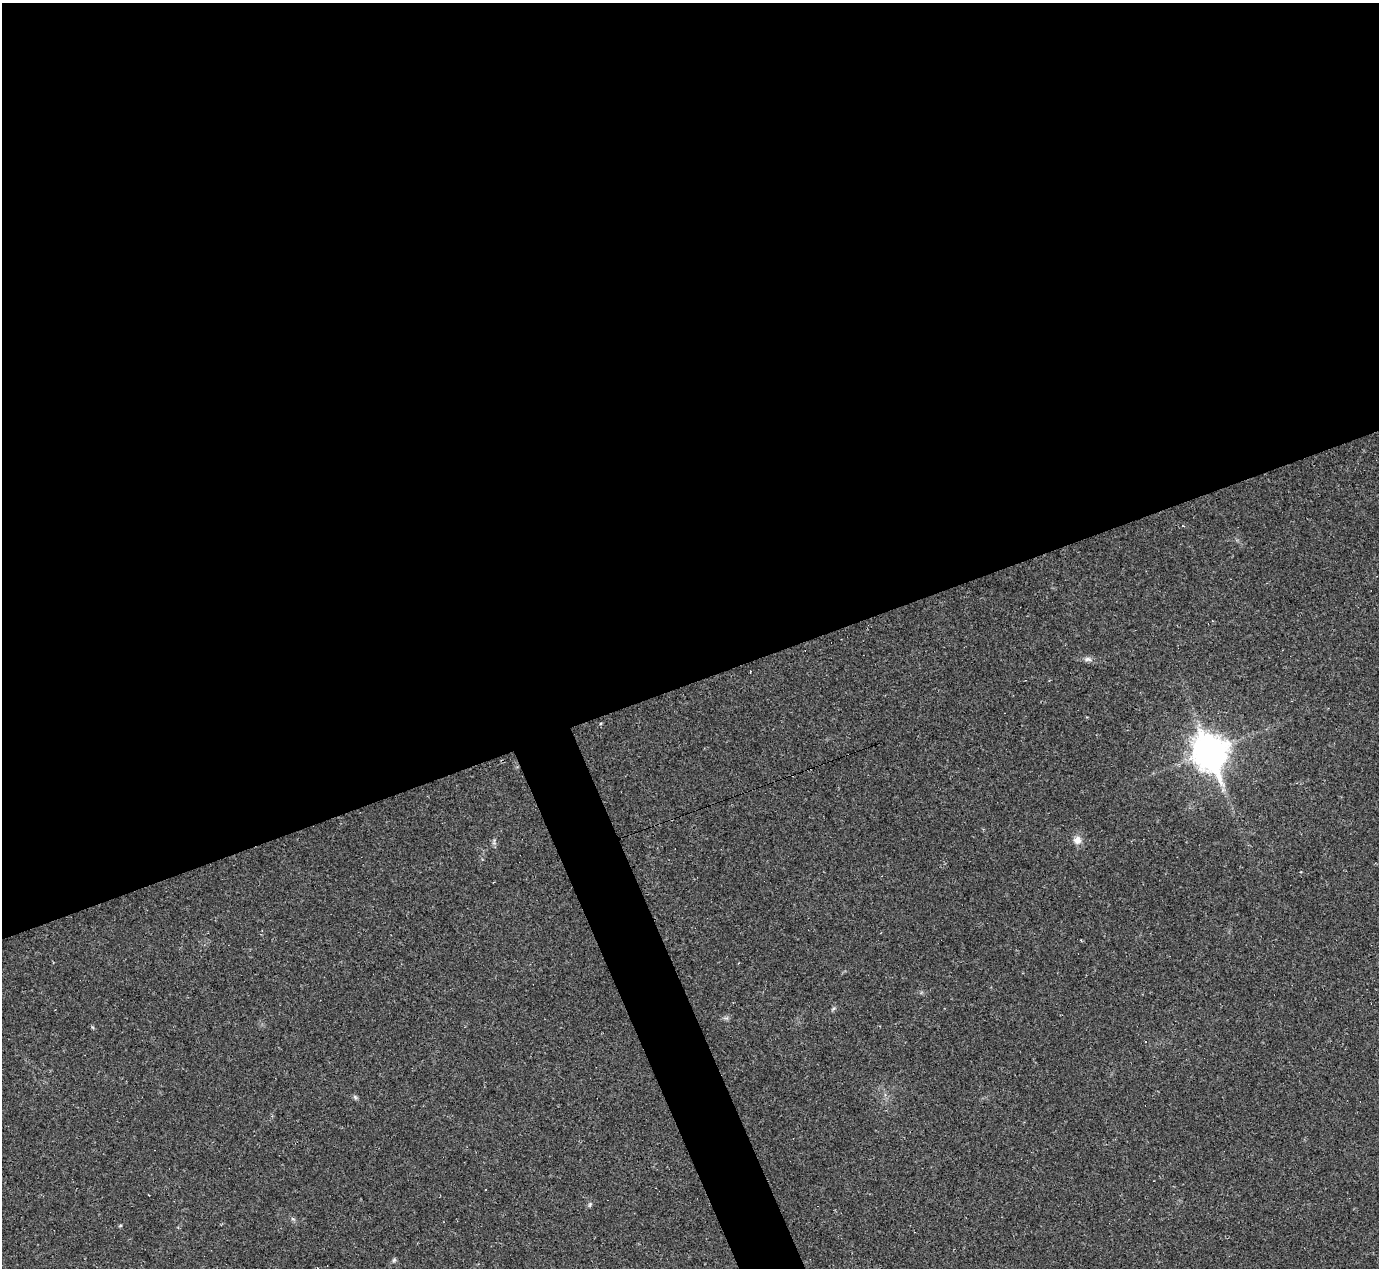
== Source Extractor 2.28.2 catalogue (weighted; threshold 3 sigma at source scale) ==
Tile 2 of 4 x 4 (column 2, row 1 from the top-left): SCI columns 1378-2754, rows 4076-5341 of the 5525 x 5503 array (HDU 1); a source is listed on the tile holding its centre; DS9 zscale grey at full resolution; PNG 1381 x 1270 px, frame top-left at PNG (2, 3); no overlay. Shown black and unused: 56% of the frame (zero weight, under 2 of 3 exposures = <1% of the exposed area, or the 3 px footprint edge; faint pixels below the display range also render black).
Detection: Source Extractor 2.28.2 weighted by HDU 2 'WHT'; one run over the whole footprint, this tile lists its part. Background 0.0926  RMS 0.0057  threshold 0.0255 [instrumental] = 3 sigma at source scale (4.5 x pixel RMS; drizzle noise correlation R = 1.50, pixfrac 1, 0.05/0.05 arcsec/px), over >= 5 px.
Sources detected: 9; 1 cosmic-ray / hot-pixel residue — not listed; the other 8 listed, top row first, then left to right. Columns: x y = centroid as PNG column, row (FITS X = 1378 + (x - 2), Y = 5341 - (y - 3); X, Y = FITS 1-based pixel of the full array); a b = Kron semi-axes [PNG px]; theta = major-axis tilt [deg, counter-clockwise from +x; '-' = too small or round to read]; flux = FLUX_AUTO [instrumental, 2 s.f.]
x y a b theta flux
1088 659 11 6 -7 2.1
1210 751 13 11 -68 910
1077 840 10 10 - 4
494 842 10 3 80 1.1
355 1097 7 4 -46 1
590 1204 7 4 59 0.94
120 1226 5 3 - 0.58
394 1260 7 4 45 0.87